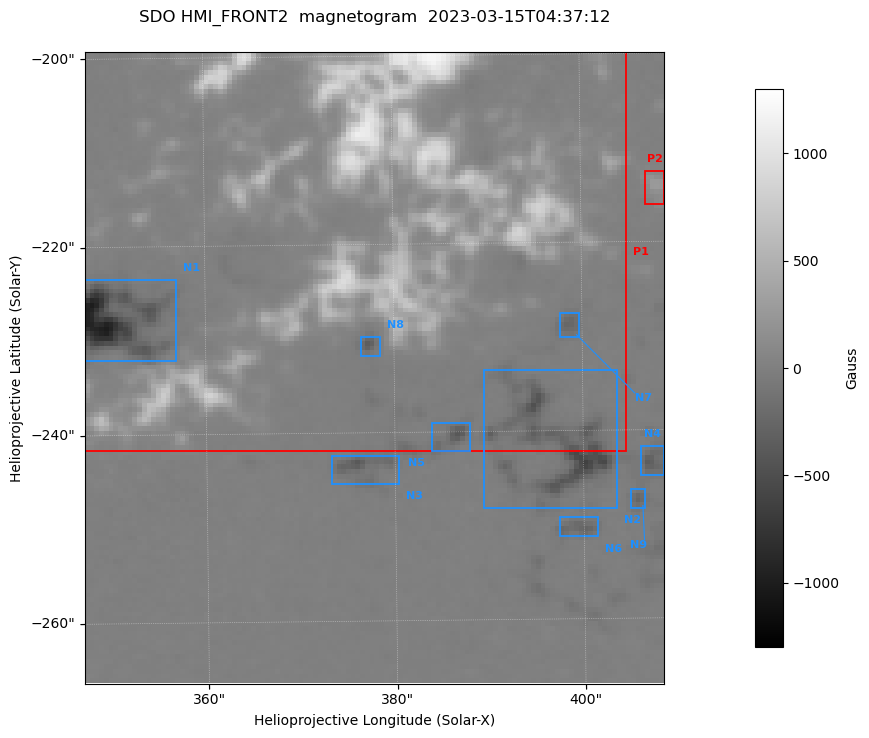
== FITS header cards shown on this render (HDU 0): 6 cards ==
TELESCOP= 'SDO     '           /
INSTRUME= 'HMI_FRONT2'         /
DATE_OBS= '2023-03-15T04:37:12.80Z' /
CTYPE1  = 'HPLN-TAN'           /
CTYPE2  = 'HPLT-TAN'           /
BUNIT   = 'Gauss   '           /

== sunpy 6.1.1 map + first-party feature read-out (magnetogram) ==
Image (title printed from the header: SDO HMI_FRONT2  magnetogram  2023-03-15T04:37:12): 122 x 133 px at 0.504 arcsec/px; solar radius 965 arcsec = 1914 px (partial field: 0.1% of the solar disc is inside the frame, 100% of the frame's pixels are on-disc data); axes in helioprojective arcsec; data unit Gauss (BUNIT, on the colour bar)
Orientation: roll -0.646 deg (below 1 deg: not rotated)
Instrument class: MAGNETOGRAM — BUNIT 'gauss'
Display: grey scale clipped to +-1300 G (the 99.5th-percentile rule alone would give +-932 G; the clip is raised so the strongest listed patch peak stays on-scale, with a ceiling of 1500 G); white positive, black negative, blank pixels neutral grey
Flux patches: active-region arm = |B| over 3 px >= 100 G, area >= 9 px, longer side >= 3 px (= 1.5 arcsec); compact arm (3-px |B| >= 300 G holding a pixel >= 400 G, >= 4 px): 5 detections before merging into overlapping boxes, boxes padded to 3 px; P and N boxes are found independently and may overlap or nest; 2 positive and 9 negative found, all listed = drawn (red P1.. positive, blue N1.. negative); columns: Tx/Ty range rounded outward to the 2 arcsec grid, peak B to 10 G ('>+1300(sat)' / '<-1300(sat)' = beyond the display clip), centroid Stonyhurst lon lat
Positive patches:
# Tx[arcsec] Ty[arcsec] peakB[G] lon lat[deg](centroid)
P1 346..406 -242..-198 +1210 +24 -19
P2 406..410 -216..-212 +270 +26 -19
Negative patches:
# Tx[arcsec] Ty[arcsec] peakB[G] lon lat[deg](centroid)
N1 346..358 -232..-222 -1010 +23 -20
N2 388..404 -250..-232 -630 +26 -21
N3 372..382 -246..-242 -380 +25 -21
N4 406..410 -246..-242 -350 +27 -21
N5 384..388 -242..-238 -400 +25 -21
N6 396..402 -252..-248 -270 +26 -21
N7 396..400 -230..-226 -250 +26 -20
N8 376..380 -232..-230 -350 +25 -20
N9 404..408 -250..-246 -260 +27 -21
Bipolar pairs (each listed P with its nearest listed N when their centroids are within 0.25 R_sun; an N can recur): P1-N8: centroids ~10 arcsec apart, P1 is north of N8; P2-N7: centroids ~20 arcsec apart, P2 is north-west of N7